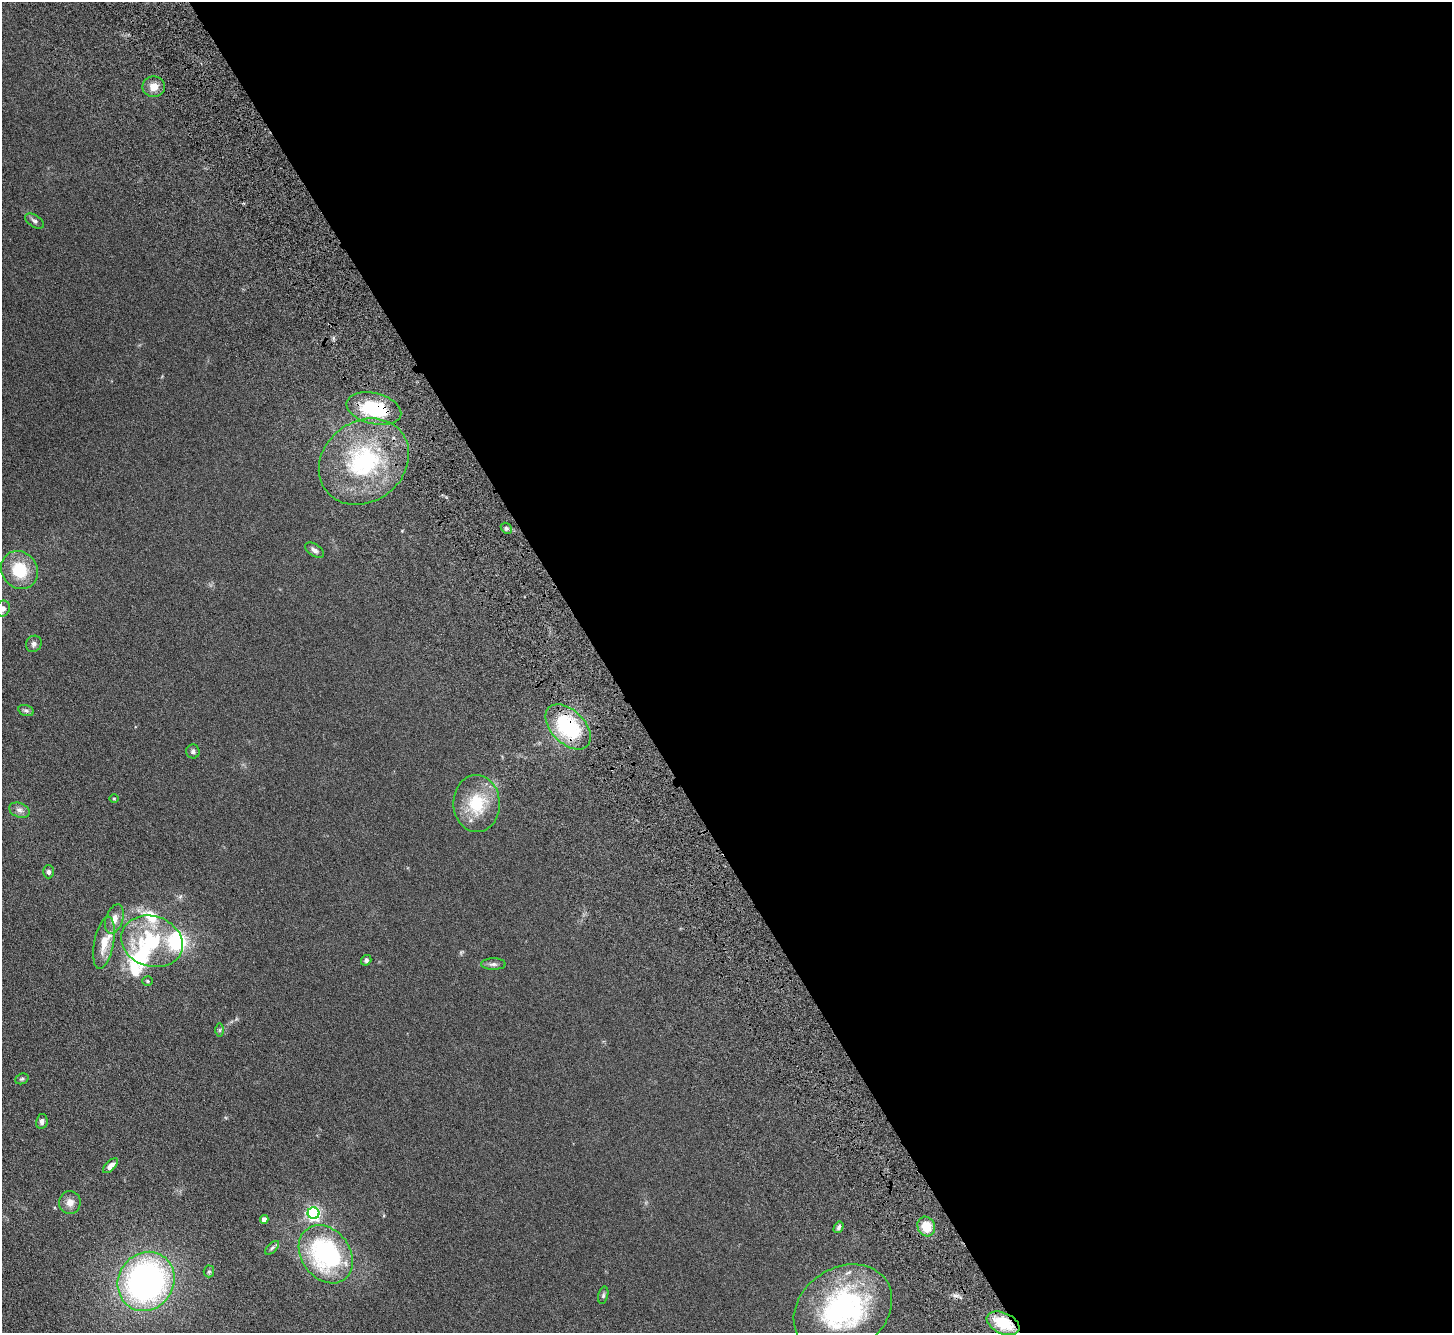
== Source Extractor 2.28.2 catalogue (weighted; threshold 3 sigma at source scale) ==
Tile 8 of 4 x 4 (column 4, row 2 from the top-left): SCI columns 4455-5904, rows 2904-4234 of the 6006 x 5937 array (HDU 1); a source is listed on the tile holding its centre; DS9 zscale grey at full resolution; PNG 1454 x 1335 px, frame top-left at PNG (2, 2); each listed source drawn as its Kron ellipse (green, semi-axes under 4 px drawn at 4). Shown black and unused: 58% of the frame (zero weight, under 4 of 8 exposures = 5% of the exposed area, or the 3 px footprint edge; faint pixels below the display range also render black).
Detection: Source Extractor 2.28.2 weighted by HDU 2 'WHT'; one run over the whole footprint, this tile lists its part. Background 0.0462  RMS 0.0061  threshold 0.025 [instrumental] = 3 sigma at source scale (4.09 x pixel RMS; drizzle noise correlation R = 1.36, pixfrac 0.8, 0.05/0.05 arcsec/px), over >= 5 px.
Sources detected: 43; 1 inside a brighter object's white glare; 1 cosmic-ray / hot-pixel residue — neither listed nor drawn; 3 inside a brighter listed object's ellipse — not listed separately; the other 38 listed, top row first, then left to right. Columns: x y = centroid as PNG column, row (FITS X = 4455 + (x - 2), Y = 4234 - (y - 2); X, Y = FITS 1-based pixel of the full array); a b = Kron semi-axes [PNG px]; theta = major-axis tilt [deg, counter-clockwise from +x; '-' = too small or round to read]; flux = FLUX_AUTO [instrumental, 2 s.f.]
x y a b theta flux
154 87 11 10 - 4.3
35 221 10 6 -33 1.4
374 409 28 15 -14 30
364 462 48 40 38 59
506 528 6 4 -44 1
314 550 10 6 -33 1.7
19 570 20 17 -55 16
3 608 8 7 - 2.3
34 644 8 7 - 1.5
26 711 8 5 -15 1
568 727 27 16 -45 37
193 751 7 6 - 1.2
114 798 4 3 - 0.38
477 804 28 23 -89 21
19 810 11 7 -20 2.1
49 872 6 5 - 1.3
114 919 15 8 71 3.9
152 941 31 25 -19 36
104 943 26 9 79 8.7
366 960 5 5 - 1
493 964 12 5 0 1.6
147 981 5 4 - 0.6
220 1030 6 4 90 0.7
22 1079 7 5 21 0.83
42 1121 7 5 78 1.7
110 1166 9 4 43 2.5
70 1202 11 10 - 3.5
313 1213 6 6 - 100
264 1219 4 4 - 2.8
926 1226 10 8 -65 8.5
839 1227 6 4 59 1
272 1248 8 4 45 1
326 1254 31 24 -53 69
209 1271 6 5 - 0.68
146 1281 30 27 56 160
603 1295 9 5 77 1
843 1309 52 41 34 78
1003 1323 17 10 -24 15
Overlapping masked pixels (flux is a lower limit): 3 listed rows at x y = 374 409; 568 727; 1003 1323
Isophote crosses this tile's border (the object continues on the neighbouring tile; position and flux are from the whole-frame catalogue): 1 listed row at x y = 3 608